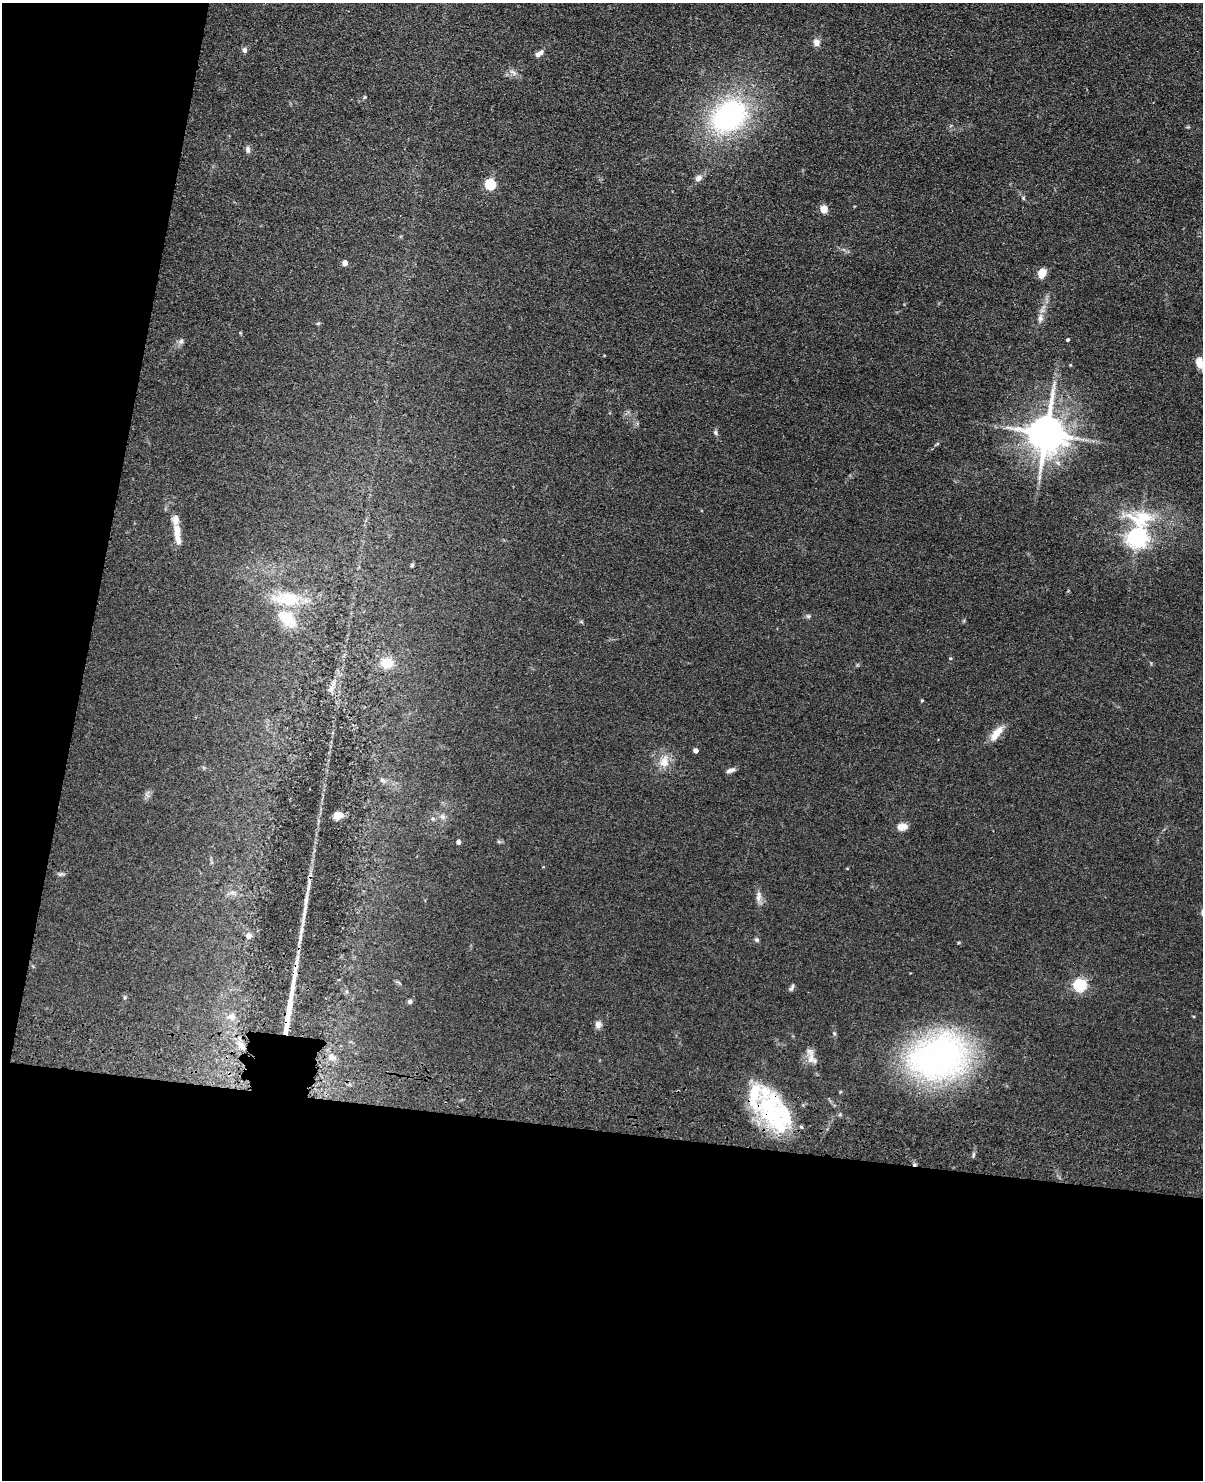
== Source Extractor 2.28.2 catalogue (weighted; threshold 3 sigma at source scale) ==
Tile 9 of 4 x 3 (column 1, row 3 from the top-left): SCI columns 29-1229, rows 349-1826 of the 4860 x 5015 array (HDU 1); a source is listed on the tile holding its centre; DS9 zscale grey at full resolution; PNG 1205 x 1482 px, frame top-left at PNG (2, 3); no overlay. Shown black and unused: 30% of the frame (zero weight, under 3 of 4 exposures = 6% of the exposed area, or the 3 px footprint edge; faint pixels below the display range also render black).
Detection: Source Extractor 2.28.2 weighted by HDU 2 'WHT'; one run over the whole footprint, this tile lists its part. Background 0.0673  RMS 0.0078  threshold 0.0353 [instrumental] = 3 sigma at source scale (4.5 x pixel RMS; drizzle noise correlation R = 1.50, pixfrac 1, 0.05/0.05 arcsec/px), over >= 5 px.
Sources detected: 65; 2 inside a brighter object's white glare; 1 long thin detection or spike segment (spike, bleed or trail) — not listed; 5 inside a brighter listed object's ellipse — not listed separately; the other 57 listed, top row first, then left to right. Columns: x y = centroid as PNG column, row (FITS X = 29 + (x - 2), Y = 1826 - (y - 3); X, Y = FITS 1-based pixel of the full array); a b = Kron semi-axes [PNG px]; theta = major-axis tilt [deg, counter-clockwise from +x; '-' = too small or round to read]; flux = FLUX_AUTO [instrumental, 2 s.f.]
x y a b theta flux
816 42 9 8 - 4.5
245 50 7 6 - 2.3
538 54 10 6 47 3
513 72 11 5 -30 3
364 97 6 4 89 0.92
729 116 29 22 38 160
248 149 9 6 -83 2.6
698 178 9 7 47 4
490 184 5 5 - 59
824 209 5 5 - 18
345 263 4 4 - 6
1042 273 10 7 63 9.7
1040 318 11 7 83 3.7
1068 339 4 3 - 1.1
181 341 7 6 - 2.1
1199 363 10 7 -71 9.6
1070 365 5 3 - 0.63
715 432 7 5 -88 1.6
1046 433 11 10 - 2400
937 444 6 4 18 0.91
1039 477 7 4 71 1.8
177 532 20 9 -88 8.8
1137 537 13 8 81 450
412 565 4 4 - 1.4
289 597 40 16 -17 28
808 616 7 5 -2 1.5
287 618 36 21 -44 27
951 658 4 4 - 1
387 663 13 12 - 14
331 689 9 6 50 2.9
922 700 4 3 - 0.83
996 733 23 9 53 9.4
696 750 4 4 - 4.1
664 762 18 12 80 10
730 770 11 5 21 2.9
382 780 8 4 -31 1.7
337 815 8 7 - 7.2
443 817 7 7 - 2.2
902 827 11 7 7 7.1
458 842 4 4 - 2.9
499 842 6 4 -18 1.1
60 874 8 4 15 1.6
233 893 13 5 -14 3.4
758 897 15 7 86 4.4
306 900 20 5 78 6.1
249 936 5 5 - 5.8
757 940 6 6 - 1.5
1080 985 6 5 - 120
792 987 10 5 63 1.9
410 1001 6 5 - 1.7
231 1017 13 10 -7 6.1
598 1025 10 8 90 3.3
241 1046 15 7 -51 6.7
332 1057 12 7 -30 4.6
938 1058 47 35 17 330
812 1059 21 11 -56 7.7
771 1110 49 33 -77 78
Overlapping masked pixels (flux is a lower limit): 3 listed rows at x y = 241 1046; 938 1058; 771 1110
Isophote crosses this tile's border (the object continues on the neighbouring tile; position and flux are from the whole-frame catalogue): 1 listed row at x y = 1199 363